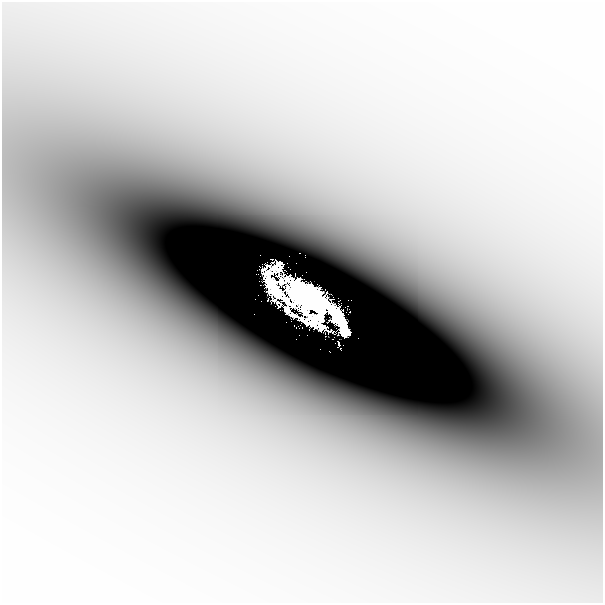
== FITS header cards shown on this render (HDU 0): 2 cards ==
NAXIS1  =                  601
NAXIS2  =                  601

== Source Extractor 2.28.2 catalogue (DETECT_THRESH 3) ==
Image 601 x 601 px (HDU 0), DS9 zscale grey, 1 PNG px = 1 image px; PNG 605 x 605 px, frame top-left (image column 1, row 601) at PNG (2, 2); no overlay
Background -3.17e-04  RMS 8.7e-05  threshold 2.61e-04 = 3 sigma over >= 5 px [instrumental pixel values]
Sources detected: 11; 1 with non-positive FLUX_AUTO (blend fragments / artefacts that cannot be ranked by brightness) is not listed; the other 10 listed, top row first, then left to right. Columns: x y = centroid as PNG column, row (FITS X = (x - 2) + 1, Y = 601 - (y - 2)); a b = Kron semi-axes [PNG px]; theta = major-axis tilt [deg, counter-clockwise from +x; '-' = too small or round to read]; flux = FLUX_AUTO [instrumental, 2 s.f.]
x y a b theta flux
300 253 2 2 - 0.021
289 256 2 2 - 0.014
305 256 3 2 - 0.013
313 297 17 10 -46 19
313 305 37 10 -46 36
336 315 24 8 -52 24
318 316 11 6 23 5.7
342 322 17 6 -72 10
320 326 21 7 -19 1.4
339 343 3 2 - 0.06
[1 non-positive-flux detection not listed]